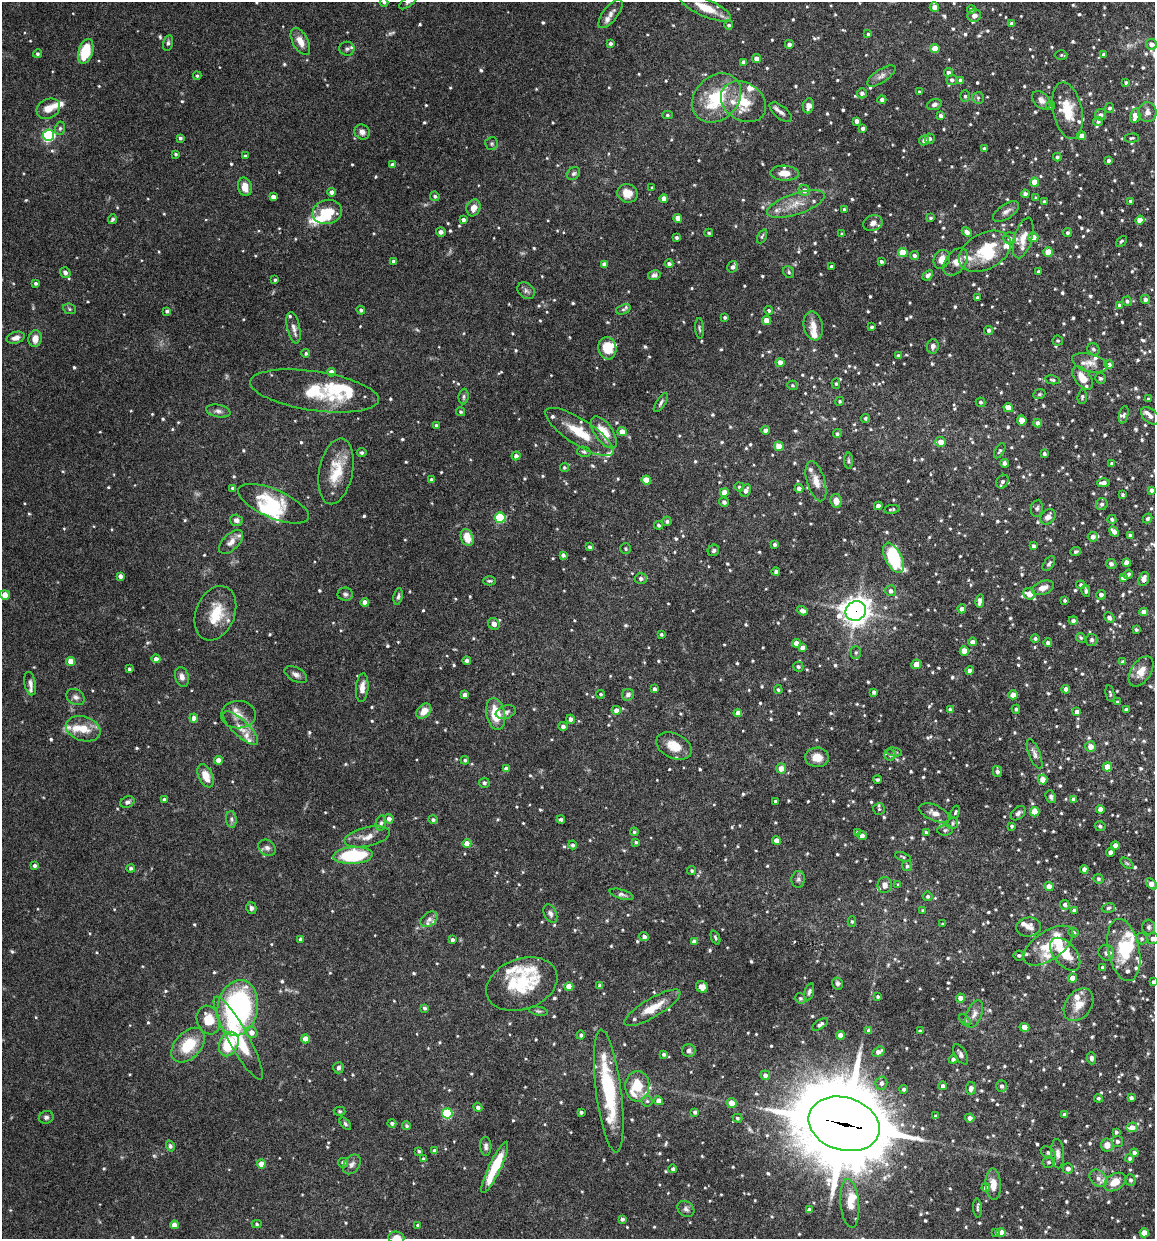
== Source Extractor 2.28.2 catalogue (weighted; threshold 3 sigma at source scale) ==
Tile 6 of 4 x 4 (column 2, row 2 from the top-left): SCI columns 1270-2422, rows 2477-3713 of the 4966 x 4951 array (HDU 1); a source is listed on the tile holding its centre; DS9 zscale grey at full resolution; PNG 1157 x 1241 px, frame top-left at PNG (2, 2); each listed source drawn as its Kron ellipse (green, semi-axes under 4 px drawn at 4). Shown black and unused: <1% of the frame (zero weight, under 4 of 8 exposures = <1% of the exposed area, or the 3 px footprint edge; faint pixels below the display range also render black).
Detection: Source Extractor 2.28.2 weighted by HDU 2 'WHT'; one run over the whole footprint, this tile lists its part. Background 0.0726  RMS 0.0021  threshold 0.00879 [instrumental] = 3 sigma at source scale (4.09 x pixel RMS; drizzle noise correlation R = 1.36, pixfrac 0.8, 0.05/0.05 arcsec/px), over >= 5 px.
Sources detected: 1096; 3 too faint to see at this stretch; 2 inside a brighter object's white glare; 1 cosmic-ray / hot-pixel residue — neither listed nor drawn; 69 inside a brighter listed object's ellipse — not listed separately; of the other 1021, all 500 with FLUX_AUTO >= 0.298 (the completeness limit of this list) listed and drawn (521 fainter detections not listed), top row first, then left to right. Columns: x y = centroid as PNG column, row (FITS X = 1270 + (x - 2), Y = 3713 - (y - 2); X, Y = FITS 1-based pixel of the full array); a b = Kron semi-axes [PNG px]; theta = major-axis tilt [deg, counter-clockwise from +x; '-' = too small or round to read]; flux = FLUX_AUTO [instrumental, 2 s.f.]
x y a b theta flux
384 2 4 4 - 0.37
408 2 10 5 38 0.49
934 7 5 4 - 1.4
705 8 28 9 -24 4.3
971 9 4 4 - 0.46
610 14 17 7 52 1.2
974 16 7 6 - 1.2
1011 23 4 4 - 0.57
729 25 4 4 - 0.36
868 34 4 3 - 0.37
300 41 15 7 -61 1.9
168 43 8 5 76 0.46
610 43 3 3 - 0.46
789 44 4 4 - 0.7
1151 44 5 5 - 1.1
347 49 7 7 - 0.6
935 49 4 4 - 4
86 51 13 7 73 7.6
37 54 4 4 - 0.32
1104 54 4 4 - 0.49
1061 55 6 5 - 0.33
756 59 4 4 - 1.2
744 62 4 4 - 1.1
948 72 4 4 - 0.62
197 76 4 3 - 0.3
881 76 16 6 33 0.97
952 80 5 5 - 0.53
961 80 4 4 - 0.96
1126 82 4 3 - 0.36
919 92 3 3 - 0.38
862 93 5 5 - 0.6
965 96 5 5 - 0.43
717 98 27 21 46 10
978 98 6 6 - 0.38
882 100 4 4 - 0.59
1042 100 11 7 -44 1
743 102 24 18 -34 5.5
934 104 7 5 20 0.62
808 106 7 5 80 1.2
1051 106 4 4 - 0.31
1110 108 5 4 - 0.43
48 109 12 9 28 2.1
1067 111 29 14 -78 5.3
781 112 13 6 -40 0.89
1147 112 10 9 - 1.1
667 115 5 4 - 0.37
1101 115 6 5 - 0.64
941 116 4 4 - 0.74
1135 116 7 5 78 2.4
856 121 4 3 - 0.68
1098 121 5 4 - 0.46
60 128 6 5 - 0.42
863 128 4 3 - 0.55
362 132 8 7 - 0.96
49 135 5 5 - 27
1081 136 4 4 - 1.6
180 138 3 3 - 0.39
1132 138 7 4 4 0.32
930 139 5 5 - 0.43
924 140 5 5 - 0.65
492 144 6 6 - 0.38
984 149 3 3 - 0.46
176 154 4 4 - 0.36
245 156 3 3 - 0.33
1057 157 4 4 - 0.44
1108 160 4 3 - 0.43
392 165 4 4 - 0.62
573 173 7 5 43 0.45
784 173 14 7 -3 1.8
1034 182 4 4 - 2.8
245 187 9 6 -77 2.1
652 188 4 3 - 0.31
804 190 6 5 - 1
331 192 4 4 - 0.87
627 193 10 9 - 2.4
1025 194 4 4 - 0.68
435 196 5 4 - 0.44
273 197 4 4 - 1
1036 198 4 3 - 0.32
664 199 4 4 - 1.4
1130 201 3 3 - 0.36
1045 202 4 3 - 0.64
796 204 30 10 18 3.4
473 208 8 7 - 1.4
844 209 4 4 - 0.34
1006 211 15 7 35 1.1
327 212 15 12 15 5.6
678 218 4 4 - 1.7
930 218 4 3 - 0.32
112 219 5 3 - 0.47
463 220 4 4 - 0.65
1140 220 4 4 - 2.4
873 223 10 7 19 1.1
441 232 5 4 - 0.66
967 232 5 4 - 0.96
709 233 4 3 - 0.32
1067 233 4 4 - 0.43
842 234 4 3 - 0.43
762 236 7 4 65 0.33
1033 237 5 5 - 1.5
676 238 3 3 - 0.41
1010 238 6 6 - 0.82
1023 238 21 9 74 2.4
1121 241 6 4 45 0.32
985 251 28 18 28 9.3
903 252 5 4 - 4.7
1048 252 5 4 - 3.3
914 255 4 4 - 0.59
942 259 10 7 66 1.7
394 261 3 3 - 0.52
881 261 4 3 - 0.46
956 262 15 10 53 1.7
604 264 4 4 - 0.6
669 264 4 4 - 0.62
831 266 3 3 - 0.38
733 267 6 5 - 0.82
1038 271 3 3 - 0.32
789 272 6 5 - 0.42
65 273 6 5 - 0.68
654 275 6 4 13 0.6
928 275 6 4 42 0.72
275 280 3 3 - 0.33
36 283 4 3 - 0.45
526 291 9 7 -41 0.65
977 298 3 3 - 0.47
1145 299 5 4 - 0.55
1127 301 5 4 - 0.43
1119 305 3 3 - 0.36
69 309 6 5 - 0.34
623 309 7 4 19 0.43
361 310 4 4 - 0.55
769 310 4 4 - 0.35
167 311 4 3 - 0.46
725 317 3 3 - 0.36
766 320 4 4 - 2.2
813 326 15 9 -78 1.9
872 327 3 3 - 0.35
294 328 16 6 -78 1
700 328 10 3 -86 0.34
989 330 4 4 - 0.54
16 338 9 5 16 1.2
35 339 8 6 79 1.7
1058 340 5 5 - 0.3
933 346 7 6 - 0.71
607 348 11 9 -80 3.8
1093 349 6 5 - 0.52
306 353 4 4 - 0.34
898 355 4 3 - 0.37
780 362 4 4 - 1.4
1090 363 18 9 -15 1.6
1109 364 4 4 - 0.55
331 372 4 4 - 1.3
1083 378 14 7 -52 2.6
1100 378 6 5 - 0.41
1052 380 7 4 -12 0.32
836 384 5 4 - 0.33
793 385 5 4 - 0.3
314 391 65 19 -8 11
1039 394 6 5 - 0.31
464 396 8 5 84 0.4
1082 397 7 5 83 0.38
1148 399 4 3 - 0.32
840 401 4 4 - 0.33
661 402 11 4 56 0.51
981 402 5 4 - 0.4
1008 408 5 4 - 2.1
218 411 12 6 -10 0.78
461 412 5 4 - 0.32
1124 415 9 4 77 0.43
1150 416 10 6 -40 0.9
865 418 4 4 - 0.35
1022 420 5 4 - 2.9
1037 423 4 4 - 0.85
436 425 4 3 - 0.34
765 430 4 4 - 0.65
579 432 40 13 -33 6.3
604 432 18 9 -55 4.5
622 432 5 4 - 1.7
837 434 4 4 - 0.43
941 442 5 5 - 1.9
779 446 5 4 - 3.6
1000 451 8 4 59 0.37
584 452 7 5 -13 0.38
362 453 5 4 - 0.33
1044 454 3 3 - 0.45
516 456 4 4 - 0.78
848 461 8 4 90 0.32
1005 463 4 4 - 0.74
1112 464 3 3 - 0.44
564 467 4 4 - 0.3
336 471 33 16 78 5.9
431 480 4 3 - 0.65
646 480 5 4 - 3.4
816 481 21 9 -74 2
1002 482 7 5 55 0.55
1103 483 6 4 2 0.96
739 487 4 4 - 0.33
233 488 4 3 - 0.5
799 488 4 4 - 0.86
1152 490 4 3 - 0.64
746 491 7 5 63 0.83
724 492 4 4 - 1.9
1123 495 4 3 - 0.33
836 501 7 5 -80 1.7
724 502 5 5 - 0.68
273 504 38 14 -23 9.4
1102 504 6 6 - 0.54
878 506 4 4 - 1.3
1037 508 8 6 81 0.55
892 509 8 3 8 0.34
1048 517 8 6 47 1.1
500 518 5 5 - 13
1112 519 5 4 - 0.46
1148 519 5 4 - 0.4
236 520 6 5 - 0.65
667 521 5 4 - 0.41
658 525 4 4 - 0.42
1114 531 5 4 - 1.2
1130 535 4 3 - 0.31
1093 537 5 5 - 0.73
467 538 9 6 -69 2.7
231 542 15 8 44 1.4
775 544 3 3 - 0.47
1033 546 4 3 - 0.53
589 547 4 3 - 0.49
625 549 5 5 - 0.32
713 550 6 5 - 0.48
1076 551 5 4 - 0.42
563 555 4 4 - 0.63
893 558 16 8 -64 14
1126 563 4 4 - 1.7
1049 564 8 5 55 0.54
1111 564 5 5 - 0.58
776 572 4 4 - 0.54
1128 574 5 4 - 0.49
120 576 4 4 - 0.81
641 578 6 5 - 0.61
1123 578 4 4 - 1
1144 579 7 5 70 1.2
490 581 6 4 0 0.35
1081 585 5 4 - 0.52
1043 588 11 6 19 1.5
890 591 5 5 - 0.74
1086 591 6 4 -76 0.52
345 594 8 6 -7 0.52
1029 594 6 5 - 2.3
5 595 5 4 - 2.9
1101 595 5 5 - 0.7
398 596 8 4 79 0.47
1065 600 3 3 - 0.34
980 601 6 4 78 1.2
365 602 4 4 - 1.3
962 609 4 4 - 0.91
802 611 5 4 - 1.1
856 611 10 9 - 190
1144 612 4 4 - 1.1
215 613 28 19 68 5.7
1109 618 6 4 -47 0.62
1073 621 4 4 - 0.61
494 624 6 5 - 1
1136 630 3 3 - 0.34
661 634 3 3 - 0.35
1035 638 4 4 - 0.4
1081 638 5 4 - 0.3
1092 640 6 6 - 0.47
973 642 4 4 - 1.2
1048 642 4 4 - 0.53
796 643 4 4 - 1.6
802 647 4 4 - 0.84
964 651 4 4 - 2.9
856 652 6 5 - 0.4
156 659 4 4 - 1
71 661 4 4 - 2.5
467 661 4 4 - 0.53
1123 662 4 3 - 0.41
916 664 5 4 - 2
798 667 5 5 - 0.39
129 669 4 3 - 0.39
969 670 4 3 - 0.65
1141 671 17 10 57 2
296 675 12 7 -28 0.86
182 677 10 6 -74 1
30 684 12 5 -78 0.84
362 688 14 6 85 1.7
654 689 4 4 - 0.63
1066 689 4 4 - 0.94
778 690 4 4 - 0.36
874 692 4 3 - 0.53
601 694 4 4 - 0.32
1110 694 8 3 -78 0.32
465 695 4 4 - 1.1
628 695 6 5 - 0.79
1013 695 4 4 - 1.9
76 697 10 7 -30 0.79
1117 702 3 3 - 0.35
1016 709 4 3 - 0.34
1126 709 4 3 - 0.49
616 710 4 4 - 1.3
950 710 4 4 - 0.59
424 711 9 6 47 2.1
506 712 10 6 18 0.72
1077 712 4 4 - 0.87
738 713 4 4 - 1.3
496 714 16 9 -79 5.1
238 715 17 14 -1 2.3
194 718 4 4 - 1.4
571 719 4 4 - 0.79
563 726 5 4 - 0.7
241 728 23 8 -43 2.3
83 729 18 12 -17 3.3
674 746 19 12 -25 3.3
1091 747 5 5 - 1.3
894 752 8 4 -11 0.31
1034 754 16 5 -69 0.9
890 755 5 5 - 0.42
817 757 12 9 -6 2.1
218 760 4 4 - 1.9
465 760 4 4 - 0.38
1107 767 5 4 - 2.2
506 769 4 4 - 0.94
781 769 5 5 - 1.7
997 772 5 4 - 0.68
206 776 12 7 -66 2.6
877 779 4 3 - 0.34
1043 779 5 5 - 1.9
484 783 5 5 - 0.51
1051 797 6 5 - 0.51
164 799 4 4 - 0.4
1073 799 4 4 - 0.53
775 801 3 3 - 0.44
127 802 7 5 25 0.6
879 809 6 6 - 0.33
1100 809 4 4 - 1.2
955 812 7 4 70 0.32
1035 812 5 4 - 3.6
934 813 16 8 -23 1.5
1018 813 8 5 42 0.62
231 819 8 5 -85 0.57
389 819 5 4 - 0.88
561 819 4 3 - 0.49
433 820 4 4 - 0.48
381 823 8 5 79 0.45
953 823 6 5 - 0.36
1012 826 3 3 - 0.35
1100 826 5 4 - 0.38
945 830 8 5 3 0.44
634 832 4 4 - 0.32
926 832 4 3 - 0.3
857 833 4 3 - 0.35
862 835 5 4 - 0.79
367 837 23 9 13 2.2
776 841 4 4 - 2
636 842 4 3 - 0.32
467 844 4 4 - 2.1
573 845 4 4 - 0.48
1115 846 4 4 - 1.6
267 848 9 7 -40 0.76
1110 852 4 4 - 0.89
353 855 19 8 4 15
903 857 8 4 -20 0.32
1127 863 7 4 -37 0.31
35 866 4 4 - 0.54
907 866 5 5 - 0.38
131 868 4 4 - 0.52
1084 869 4 4 - 1.1
692 871 5 4 - 0.31
798 879 8 6 86 0.59
1098 879 5 4 - 0.39
1152 884 7 4 -44 1.5
885 885 8 7 - 1.1
898 885 4 3 - 0.33
1049 886 4 4 - 1.7
622 894 12 4 -16 0.59
928 896 5 5 - 0.44
1065 905 5 4 - 0.56
251 908 6 5 - 0.6
1108 908 7 5 17 0.42
923 910 4 4 - 0.31
1074 910 4 3 - 0.53
550 913 10 6 -67 0.65
429 919 9 6 38 0.73
852 922 5 4 - 0.32
943 924 3 3 - 0.32
1028 927 12 9 7 1.2
1149 927 7 6 - 0.45
1073 933 5 5 - 0.48
644 937 5 4 - 0.8
715 937 7 4 -66 0.34
301 939 4 4 - 0.7
1142 939 6 5 - 0.4
1153 939 5 5 - 0.81
452 940 4 3 - 0.55
694 942 4 4 - 0.9
1048 946 28 14 34 5.5
1124 950 31 15 -79 8.2
1106 953 8 7 - 0.73
1065 954 19 11 -50 5.2
1019 955 5 5 - 0.44
1102 967 3 3 - 0.39
1072 978 4 4 - 1.5
1153 982 4 3 - 0.47
838 983 6 5 - 0.58
522 984 37 25 20 10
600 986 4 4 - 0.76
569 987 4 4 - 2.6
702 987 6 5 - 1
809 992 9 4 74 0.51
878 997 3 3 - 0.35
800 998 5 5 - 0.34
960 998 4 4 - 1.4
1079 1005 18 13 53 2.7
238 1008 28 20 80 38
424 1008 4 3 - 0.5
652 1008 32 9 31 3.9
538 1011 10 4 -11 0.41
974 1014 15 7 68 1.1
208 1020 15 11 -70 4.4
965 1020 7 4 -46 0.35
820 1024 9 4 33 0.66
1024 1027 5 4 - 1.7
869 1031 4 4 - 0.87
920 1031 3 3 - 0.36
251 1032 6 5 - 1.3
581 1035 4 4 - 0.47
840 1035 4 4 - 1.7
238 1038 47 10 -61 11
305 1039 4 4 - 2.6
229 1044 13 9 66 7.8
188 1045 20 13 48 6.7
689 1051 6 6 - 0.59
878 1052 7 4 29 0.92
664 1054 4 4 - 0.39
960 1054 11 5 -59 0.66
1091 1058 6 4 -87 0.6
953 1059 4 4 - 0.69
338 1068 6 5 - 0.56
765 1075 5 4 - 0.84
881 1083 7 6 - 0.73
637 1086 15 12 86 5.1
942 1086 4 4 - 0.68
1001 1086 5 5 - 0.64
971 1088 6 5 - 0.91
904 1089 4 4 - 0.45
609 1091 62 12 -83 15
1098 1098 4 4 - 0.33
1131 1098 4 4 - 0.64
647 1101 5 5 - 0.36
659 1101 4 4 - 1.9
731 1103 5 5 - 2.2
478 1107 4 4 - 0.65
340 1111 6 4 -2 0.31
581 1112 4 3 - 0.44
695 1112 4 3 - 0.48
447 1113 5 5 - 13
1064 1115 4 3 - 0.72
936 1116 4 4 - 0.35
46 1117 7 6 - 0.57
737 1118 5 4 - 0.33
970 1118 4 4 - 0.95
392 1123 4 4 - 0.52
345 1124 7 4 -46 0.37
844 1124 36 26 -17 2600
407 1126 4 4 - 0.38
1132 1127 5 5 - 1.3
1116 1132 3 3 - 0.39
1118 1141 5 5 - 0.52
1107 1145 6 6 - 1.7
170 1146 5 4 - 0.4
486 1146 9 5 -87 0.62
419 1151 3 3 - 0.33
435 1151 4 4 - 0.9
1048 1153 8 5 -35 0.46
1134 1153 4 4 - 0.73
1058 1154 14 6 -86 1.1
1130 1158 4 4 - 0.46
423 1159 4 3 - 0.37
1049 1162 6 5 - 0.5
343 1163 5 4 - 0.65
261 1164 4 4 - 2.7
352 1164 11 7 53 0.85
495 1167 28 6 64 7.7
673 1169 4 4 - 0.43
1068 1169 5 5 - 0.79
1098 1178 10 7 -45 1.1
1131 1180 5 5 - 0.5
1115 1182 12 8 33 2.8
993 1184 16 7 -87 1.9
986 1188 4 4 - 1.2
850 1204 24 9 -85 2.5
977 1208 9 3 -87 0.36
686 1209 9 7 -39 0.66
809 1210 4 4 - 0.97
622 1219 4 4 - 0.55
257 1224 5 4 - 0.36
174 1225 4 4 - 1.5
418 1225 4 4 - 0.65
996 1232 4 3 - 0.33
1001 1232 4 4 - 1.3
1144 1233 4 4 - 2.8
396 1237 8 6 -5 1.6
Overlapping masked pixels (flux is a lower limit): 2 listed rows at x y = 856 611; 844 1124
Isophote crosses this tile's border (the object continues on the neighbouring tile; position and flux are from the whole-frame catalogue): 9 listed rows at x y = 384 2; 408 2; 934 7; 1147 112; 5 595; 1152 884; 1153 939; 1153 982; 396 1237